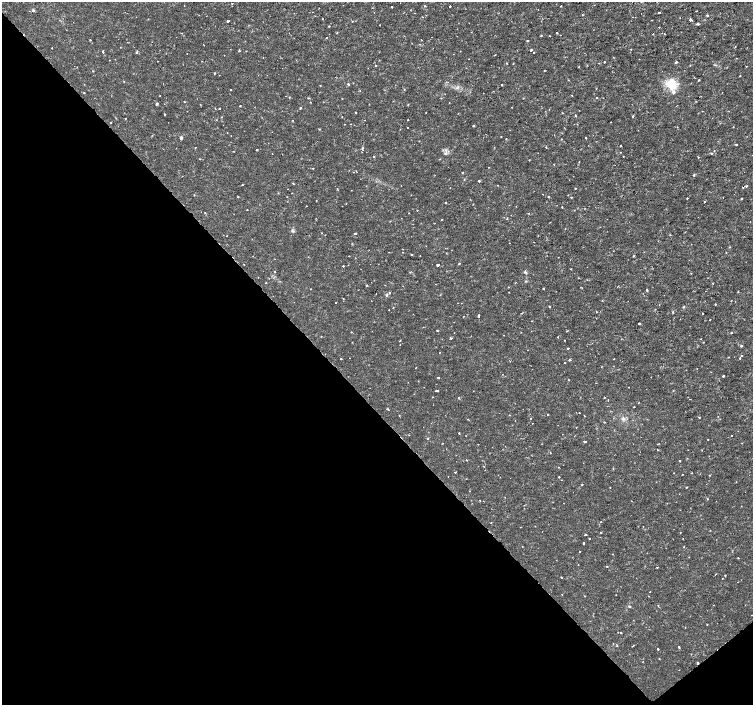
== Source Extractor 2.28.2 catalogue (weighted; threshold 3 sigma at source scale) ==
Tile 14 of 4 x 4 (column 2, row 4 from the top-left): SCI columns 1507-3008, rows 210-1614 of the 6012 x 5975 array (HDU 1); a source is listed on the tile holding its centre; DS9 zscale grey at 2 x 2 block average (1 PNG px = mean of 2 x 2 image px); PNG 755 x 707 px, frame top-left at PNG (2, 2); no overlay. Shown black and unused: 44% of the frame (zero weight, under 2 of 3 exposures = <1% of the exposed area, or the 3 px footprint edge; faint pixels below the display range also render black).
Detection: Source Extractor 2.28.2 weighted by HDU 2 'WHT'; one run over the whole footprint, this tile lists its part. Background 3.55e-06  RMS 8.1e-04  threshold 0.00366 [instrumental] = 3 sigma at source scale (4.5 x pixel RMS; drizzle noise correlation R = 1.50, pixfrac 1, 0.0396/0.0396 arcsec/px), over >= 5 px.
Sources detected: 262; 4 cosmic-ray / hot-pixel residue — not listed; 1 inside a brighter listed object's ellipse — not listed separately; the other 257 listed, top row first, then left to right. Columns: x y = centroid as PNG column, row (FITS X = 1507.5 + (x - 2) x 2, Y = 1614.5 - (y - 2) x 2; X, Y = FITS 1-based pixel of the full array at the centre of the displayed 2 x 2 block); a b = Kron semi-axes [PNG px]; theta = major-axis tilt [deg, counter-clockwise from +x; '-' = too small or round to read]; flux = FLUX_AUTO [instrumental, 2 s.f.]
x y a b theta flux
232 3 2 2 - 0.11
425 6 2 2 - 0.093
450 6 2 2 - 0.25
561 6 2 2 - 0.11
391 7 2 2 - 0.23
33 10 3 2 - 0.35
696 11 2 2 - 0.074
659 12 2 2 - 0.55
415 13 2 2 - 0.14
582 15 2 2 - 0.13
707 16 2 2 - 0.53
323 19 2 2 - 0.099
691 20 3 2 - 0.83
227 21 2 2 - 0.4
352 21 2 2 - 0.084
697 24 2 2 - 0.46
380 25 2 2 - 0.11
329 26 2 2 - 0.12
659 27 2 2 - 0.25
557 33 2 2 - 0.22
653 34 2 2 - 0.091
665 34 2 2 - 0.16
541 35 2 2 - 0.33
549 36 2 2 - 0.095
326 38 2 2 - 0.088
90 40 2 2 - 0.22
421 40 2 2 - 0.17
527 41 3 2 - 0.16
204 45 2 2 - 0.089
735 46 2 2 - 0.089
52 48 2 2 - 0.1
631 49 2 2 - 0.23
531 50 2 2 - 0.28
239 51 3 2 - 0.15
103 52 4 2 - 0.23
136 52 3 2 - 0.28
187 53 2 2 - 0.058
534 53 2 2 - 0.26
736 58 2 2 - 0.078
158 61 2 2 - 0.062
604 62 2 2 - 0.27
675 62 3 2 - 0.33
506 63 3 2 - 0.1
513 63 2 2 - 0.099
376 65 2 2 - 0.14
747 66 2 2 - 0.11
579 67 2 2 - 0.08
93 71 2 2 - 0.11
544 71 2 2 - 0.11
214 73 2 2 - 0.24
219 75 2 2 - 0.066
740 76 2 2 - 0.17
698 80 3 2 - 0.15
124 81 2 2 - 0.14
348 84 2 2 - 0.65
501 84 2 2 - 0.44
671 84 14 11 -53 3.9
320 85 2 2 - 0.098
457 87 5 4 - 0.45
230 89 2 2 - 0.15
404 89 2 2 - 0.15
360 91 2 2 - 0.072
84 93 2 2 - 0.14
572 95 2 2 - 0.1
160 96 2 2 - 0.076
308 98 3 2 - 0.15
597 98 2 2 - 0.1
342 99 2 2 - 0.083
157 103 3 2 - 0.35
449 103 2 2 - 0.065
240 106 2 2 - 0.21
219 108 2 2 - 0.39
300 108 3 2 - 0.2
549 109 2 2 - 0.1
702 111 2 2 - 0.057
356 112 2 2 - 0.19
165 115 2 2 - 0.16
575 115 2 2 - 0.17
633 116 3 2 - 0.15
125 119 2 2 - 0.086
292 120 2 2 - 0.11
408 120 2 2 - 0.15
610 122 2 2 - 0.14
111 123 2 2 - 0.27
473 126 2 2 - 0.15
408 128 2 2 - 0.099
319 129 2 2 - 0.27
181 138 4 3 - 0.3
586 138 2 2 - 0.25
506 139 2 2 - 0.21
736 144 2 2 - 0.46
620 146 2 2 - 0.12
195 147 2 2 - 0.14
546 147 2 2 - 0.13
363 148 3 2 - 0.24
257 150 2 2 - 0.37
714 151 2 2 - 0.14
445 153 4 3 - 0.34
711 153 2 2 - 0.27
374 156 2 2 - 0.34
623 156 2 2 - 0.067
698 157 2 2 - 0.11
529 160 2 2 - 0.24
579 161 2 2 - 0.089
554 164 2 2 - 0.079
313 168 2 2 - 0.11
462 172 3 2 - 0.12
694 175 2 2 - 0.21
479 181 2 2 - 0.37
293 183 3 2 - 0.12
242 185 2 2 - 0.13
747 186 2 2 - 0.36
450 188 2 2 - 0.062
575 188 2 2 - 0.13
351 190 2 2 - 0.058
292 193 2 2 - 0.068
548 196 2 2 - 0.17
238 197 2 2 - 0.14
287 197 2 2 - 0.065
571 197 2 2 - 0.14
687 198 2 2 - 0.12
742 198 3 2 - 0.12
316 201 2 2 - 0.15
704 202 2 2 - 0.32
445 203 2 2 - 0.32
473 204 2 2 - 0.14
306 206 2 2 - 0.062
417 210 2 2 - 0.14
205 213 2 2 - 0.1
409 213 2 2 - 0.068
528 213 2 2 - 0.1
442 219 2 2 - 0.39
293 231 5 2 - 0.21
321 233 2 2 - 0.075
355 233 2 2 - 0.67
227 236 2 2 - 0.12
730 247 3 2 - 0.1
402 249 2 2 - 0.11
412 255 2 2 - 0.17
420 256 2 2 - 0.076
633 256 2 2 - 0.18
558 257 2 2 - 0.068
459 263 2 2 - 0.35
244 265 2 2 - 0.09
438 265 2 2 - 0.52
343 266 2 2 - 0.22
571 269 2 2 - 0.1
275 271 2 2 - 0.18
525 272 4 2 - 0.2
258 277 2 2 - 0.057
266 283 2 2 - 0.088
713 283 2 2 - 0.09
366 285 2 2 - 0.33
582 288 2 2 - 0.13
543 289 2 2 - 0.29
647 290 2 2 - 0.73
738 291 2 2 - 0.15
390 293 2 2 - 0.49
387 295 5 3 - 0.23
343 299 2 2 - 0.13
715 304 2 2 - 0.15
549 306 2 2 - 0.17
684 307 3 2 - 0.15
596 312 2 2 - 0.12
673 312 2 2 - 0.3
521 313 2 2 - 0.11
702 313 2 2 - 0.16
464 316 2 2 - 0.062
478 316 4 2 - 0.23
710 320 2 2 - 0.12
639 323 2 2 - 0.58
437 331 2 2 - 0.13
731 333 2 2 - 0.13
503 335 2 2 - 0.12
321 336 2 2 - 0.1
558 337 2 2 - 0.08
451 338 3 2 - 0.2
700 339 2 2 - 0.092
400 340 2 2 - 0.15
565 340 2 2 - 0.096
703 342 2 2 - 0.11
741 346 2 2 - 0.52
568 348 2 2 - 0.28
439 353 2 2 - 0.07
742 355 2 2 - 0.3
740 358 2 2 - 0.22
341 359 2 2 - 0.32
569 360 3 2 - 0.24
565 363 2 2 - 0.23
723 376 2 2 - 0.42
438 378 2 2 - 0.22
568 380 2 2 - 0.093
438 390 2 2 - 0.16
436 391 2 2 - 0.21
432 397 2 2 - 0.18
458 398 2 2 - 0.14
604 398 2 2 - 0.08
634 407 2 2 - 0.17
388 409 3 2 - 0.19
579 413 2 2 - 0.094
548 414 2 2 - 0.47
399 415 2 2 - 0.12
584 416 2 2 - 0.14
699 417 2 2 - 0.15
530 418 2 2 - 0.11
623 418 5 4 - 0.53
532 423 2 2 - 0.095
576 427 2 2 - 0.13
459 433 2 2 - 0.12
574 436 2 2 - 0.063
732 436 2 2 - 0.3
428 438 3 2 - 0.15
708 439 2 2 - 0.083
585 442 3 2 - 0.38
442 443 2 2 - 0.083
466 460 2 2 - 0.089
679 461 2 2 - 0.14
455 472 2 2 - 0.23
682 474 2 2 - 0.081
710 475 2 2 - 0.14
559 477 2 2 - 0.18
562 480 2 2 - 0.084
582 485 3 2 - 0.11
687 487 2 2 - 0.19
505 497 2 2 - 0.065
707 499 2 2 - 0.25
480 500 2 2 - 0.069
741 506 2 2 - 0.076
491 522 2 2 - 0.078
601 522 2 2 - 0.095
600 532 2 2 - 0.18
586 534 2 2 - 0.53
589 538 2 2 - 0.12
683 539 2 2 - 0.1
584 543 2 2 - 4.4
522 546 2 2 - 0.082
684 547 2 2 - 0.13
580 552 2 2 - 0.1
612 554 2 2 - 0.083
738 558 2 2 - 0.17
578 565 2 2 - 0.076
607 566 2 2 - 0.12
657 567 2 2 - 0.13
725 575 2 2 - 0.12
561 578 3 2 - 0.13
650 592 2 2 - 0.16
629 606 4 3 - 0.21
752 615 2 2 - 0.076
633 620 2 2 - 0.13
707 624 2 2 - 0.17
621 632 2 2 - 0.17
617 645 2 2 - 0.1
633 646 3 2 - 0.17
679 647 2 2 - 0.31
658 649 2 2 - 0.63
691 654 2 2 - 0.1
698 663 2 2 - 1
Overlapping masked pixels (flux is a lower limit): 1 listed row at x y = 698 663
Diffuse or blended objects may show on this block-average render without a row.